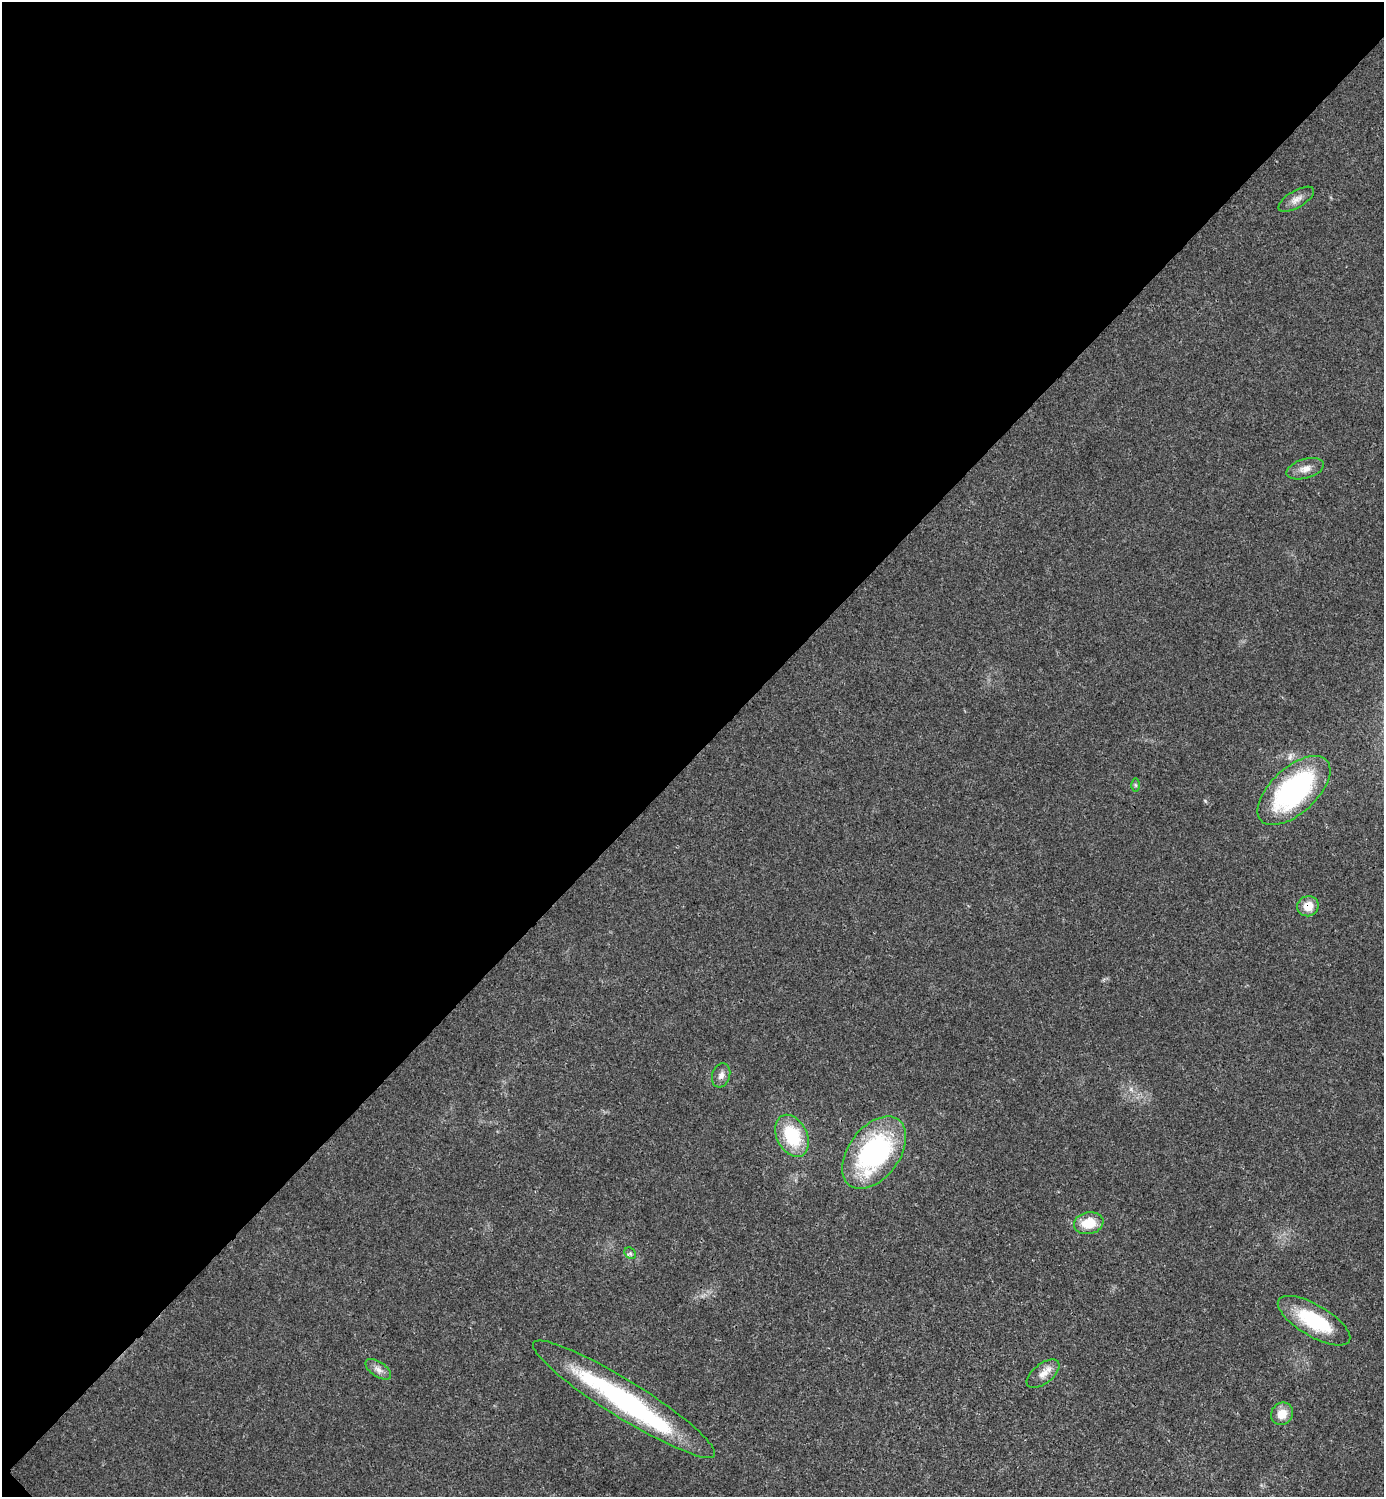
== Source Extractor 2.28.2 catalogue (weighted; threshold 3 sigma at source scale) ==
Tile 5 of 4 x 4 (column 1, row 2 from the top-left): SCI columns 160-1541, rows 2996-4490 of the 5987 x 5987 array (HDU 1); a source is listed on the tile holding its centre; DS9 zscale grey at full resolution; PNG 1386 x 1499 px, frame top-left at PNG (2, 2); each listed source drawn as its Kron ellipse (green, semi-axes under 4 px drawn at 4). Shown black and unused: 51% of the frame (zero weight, under 3 of 4 exposures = <1% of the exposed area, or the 3 px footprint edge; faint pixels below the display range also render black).
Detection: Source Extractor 2.28.2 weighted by HDU 2 'WHT'; one run over the whole footprint, this tile lists its part. Background 0.0192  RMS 0.004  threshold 0.0181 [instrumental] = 3 sigma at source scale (4.5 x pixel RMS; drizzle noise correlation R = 1.50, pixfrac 1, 0.05/0.05 arcsec/px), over >= 5 px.
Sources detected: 16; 1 inside a brighter object's white glare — neither listed nor drawn; the other 15 listed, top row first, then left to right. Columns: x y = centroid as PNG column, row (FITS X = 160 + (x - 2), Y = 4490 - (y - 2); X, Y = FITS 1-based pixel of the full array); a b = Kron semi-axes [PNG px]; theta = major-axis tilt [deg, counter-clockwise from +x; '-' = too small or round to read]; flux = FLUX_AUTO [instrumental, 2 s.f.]
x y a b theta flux
1296 199 20 8 31 3.1
1305 469 19 9 16 3.7
1135 785 6 4 -88 0.62
1294 790 45 23 43 72
1308 906 11 10 - 5.8
721 1075 12 9 72 2.4
792 1136 22 15 -63 23
874 1153 41 25 53 68
1089 1223 15 11 12 9.6
630 1253 6 5 - 0.78
1314 1321 41 15 -30 26
378 1369 15 7 -34 2.4
1043 1374 19 10 38 4.1
624 1399 107 18 -32 80
1282 1414 12 10 51 5.6
Overlapping masked pixels (flux is a lower limit): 2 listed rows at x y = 1308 906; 624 1399